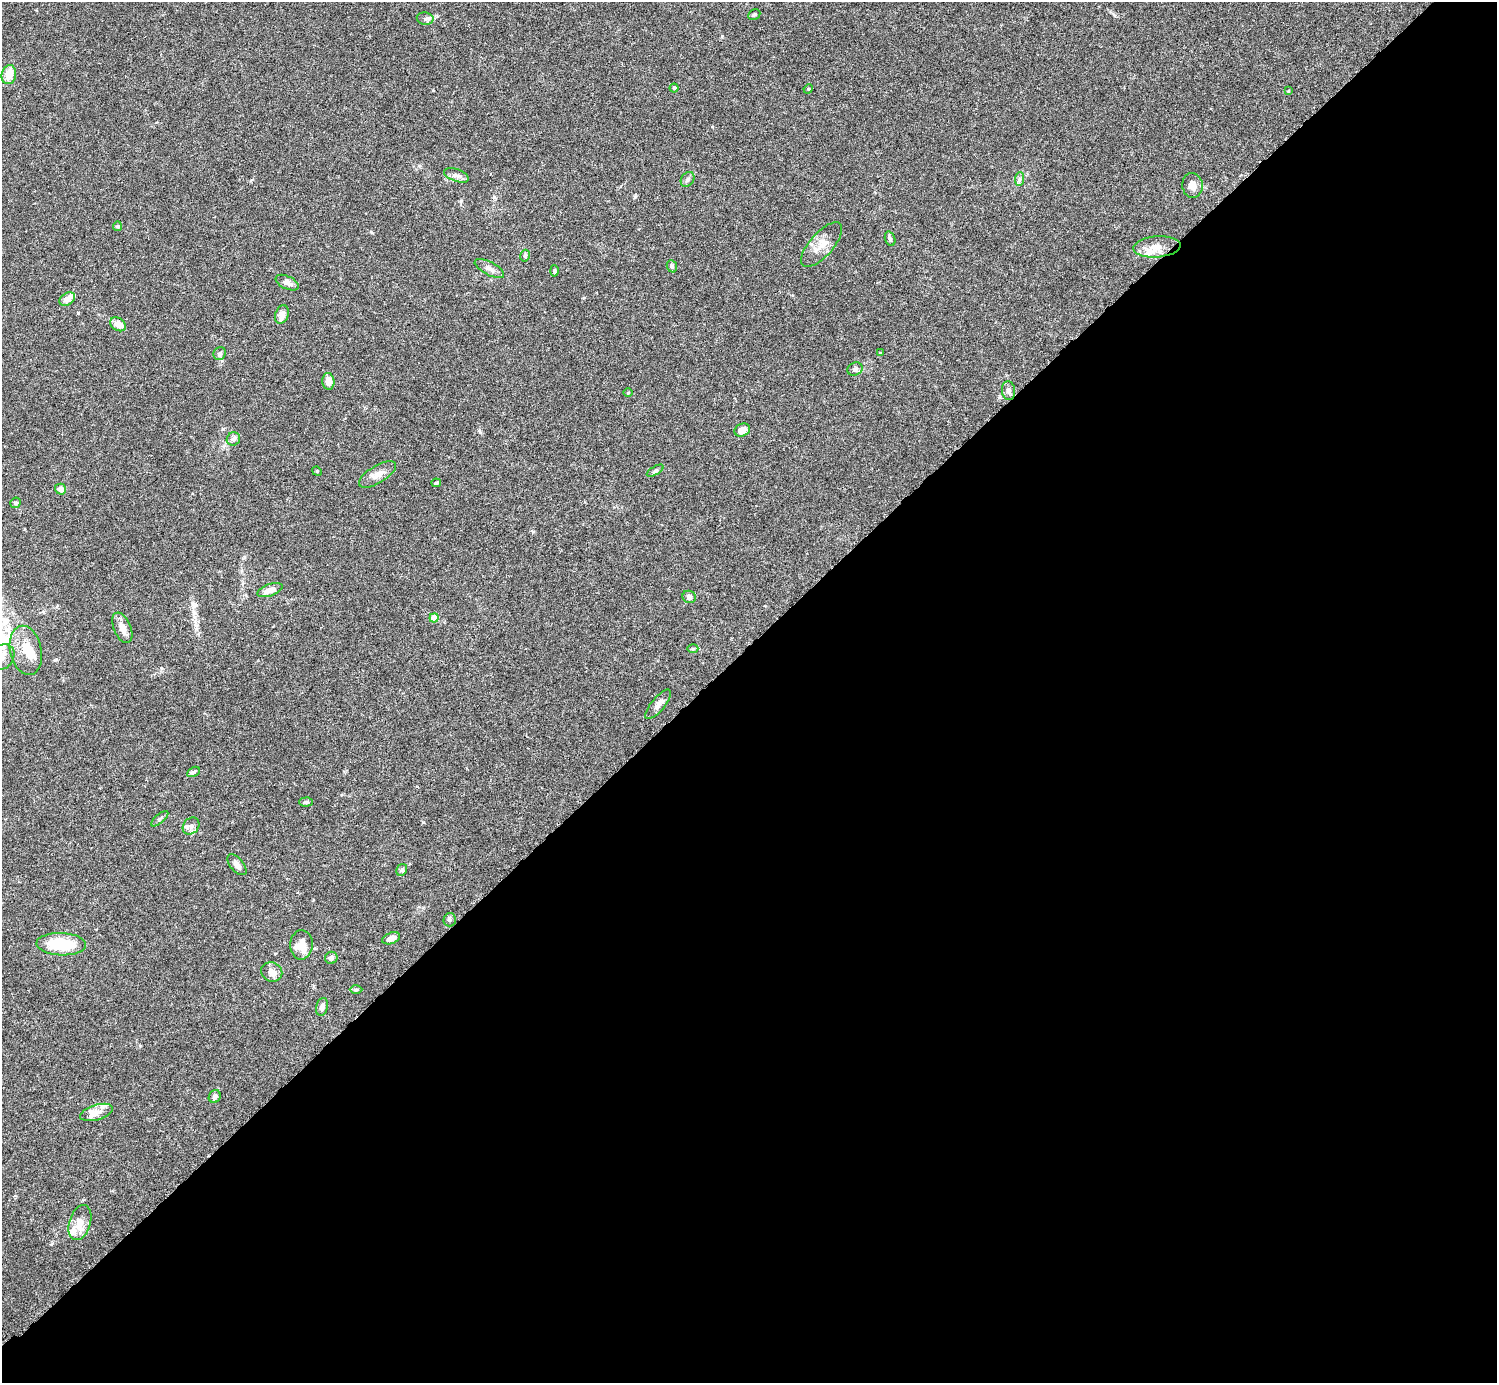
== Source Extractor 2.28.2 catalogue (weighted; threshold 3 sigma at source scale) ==
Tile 15 of 4 x 4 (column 3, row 4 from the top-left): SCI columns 3036-4530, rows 205-1585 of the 6074 x 6074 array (HDU 1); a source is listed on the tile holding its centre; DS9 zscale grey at full resolution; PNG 1499 x 1385 px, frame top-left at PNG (2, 2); each listed source drawn as its Kron ellipse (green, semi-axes under 4 px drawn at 4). Shown black and unused: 53% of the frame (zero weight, under 3 of 6 exposures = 3% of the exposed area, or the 3 px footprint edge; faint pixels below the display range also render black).
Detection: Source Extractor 2.28.2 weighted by HDU 2 'WHT'; one run over the whole footprint, this tile lists its part. Background 0.0147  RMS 0.002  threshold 0.0081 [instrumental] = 3 sigma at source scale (4.09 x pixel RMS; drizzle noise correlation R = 1.36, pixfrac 0.8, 0.05/0.05 arcsec/px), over >= 5 px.
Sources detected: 67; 1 inside a brighter object's white glare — neither listed nor drawn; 5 inside a brighter listed object's ellipse — not listed separately; the other 61 listed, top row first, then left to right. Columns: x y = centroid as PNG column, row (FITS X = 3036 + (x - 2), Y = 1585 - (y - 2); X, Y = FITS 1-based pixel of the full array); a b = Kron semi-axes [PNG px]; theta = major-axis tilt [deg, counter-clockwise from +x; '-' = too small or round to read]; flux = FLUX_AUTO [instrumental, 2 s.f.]
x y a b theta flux
754 15 6 5 - 0.3
425 19 8 6 -10 0.46
9 75 9 7 77 2.5
674 88 4 4 - 0.22
808 89 5 4 - 0.19
1288 91 4 3 - 0.14
456 175 13 6 -20 0.77
688 179 8 6 55 0.44
1019 179 7 4 89 0.43
1192 185 12 10 -86 1.2
117 226 5 4 - 0.21
890 239 7 5 -70 0.39
822 245 28 11 49 2.5
1157 247 24 10 4 2.3
525 256 6 4 76 0.33
672 266 6 5 - 0.31
489 268 16 6 -28 0.97
554 271 5 4 - 0.32
287 283 12 6 -25 1.1
67 299 8 6 34 1.4
282 315 9 6 70 1.4
118 324 8 6 -34 1.9
220 353 7 6 - 0.45
880 353 4 4 - 0.15
855 369 8 6 25 0.46
328 381 8 6 -84 1.5
1009 391 9 6 -83 0.7
628 393 5 3 - 0.15
742 430 8 6 24 1.7
233 439 7 6 - 0.65
317 471 5 4 - 0.21
655 471 9 4 30 0.34
377 474 21 8 31 1.5
436 483 5 3 - 0.28
60 489 5 5 - 1.1
15 503 5 5 - 0.32
270 590 13 6 19 1.5
689 597 7 6 - 0.67
434 618 4 4 - 3.2
122 628 16 8 -67 1.5
693 649 5 3 - 0.2
26 650 25 15 -78 3.9
2 657 14 11 50 2
658 704 18 6 50 1
193 772 7 4 29 0.45
306 802 7 4 2 0.4
160 819 10 4 40 0.39
191 826 9 7 46 0.79
237 865 12 6 -49 0.84
402 870 6 5 - 0.42
450 920 7 6 - 0.34
391 938 9 5 20 1.2
61 944 25 11 -2 7.2
301 945 15 11 87 3
331 958 6 6 - 0.66
272 972 11 9 -23 1.3
356 990 6 4 2 0.25
322 1007 9 5 77 0.9
215 1096 7 6 - 0.55
96 1112 17 7 17 1.4
80 1223 18 10 72 1.9
Isophote crosses this tile's border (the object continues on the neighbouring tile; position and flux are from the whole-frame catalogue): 1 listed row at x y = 2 657
Unlisted compact peaks at least as high as the median listed source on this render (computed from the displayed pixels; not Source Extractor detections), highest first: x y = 722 36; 423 822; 635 197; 480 432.